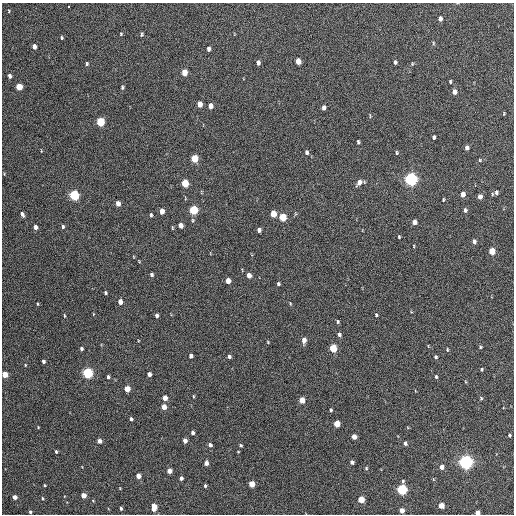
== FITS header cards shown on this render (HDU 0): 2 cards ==
NAXIS1  =                  512 / Axis length
NAXIS2  =                  512 / Axis length

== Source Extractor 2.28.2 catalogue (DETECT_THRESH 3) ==
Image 512 x 512 px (HDU 0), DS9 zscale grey, 1 PNG px = 1 image px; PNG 516 x 516 px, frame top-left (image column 1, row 512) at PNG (2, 3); no overlay
Background 423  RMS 20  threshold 59.7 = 3 sigma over >= 5 px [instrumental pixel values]
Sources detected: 129; all 129 listed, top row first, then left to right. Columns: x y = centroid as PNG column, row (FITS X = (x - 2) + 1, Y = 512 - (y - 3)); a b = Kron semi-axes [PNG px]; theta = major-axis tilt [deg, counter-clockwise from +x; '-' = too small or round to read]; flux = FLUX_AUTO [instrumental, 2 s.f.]
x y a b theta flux
68 6 3 2 - 2300
9 11 4 4 - 1300
440 19 5 4 - 5600
121 34 3 3 - 1100
142 34 6 4 89 1900
62 38 4 3 - 1500
433 43 5 3 - 1400
34 46 4 4 - 7100
208 49 5 3 - 4300
298 61 5 4 - 15000
258 62 5 4 - 4900
395 62 4 3 - 2900
87 64 4 3 - 1800
412 64 5 3 - 1200
184 72 5 4 - 22000
10 76 5 4 - 4300
450 81 4 3 - 1600
19 87 5 4 - 29000
122 87 5 3 - 2200
454 92 5 4 - 6800
200 104 5 4 - 14000
210 106 5 4 - 9700
324 107 5 4 - 5600
504 113 4 3 - 1100
100 122 5 4 - 68000
434 137 4 3 - 2900
358 142 4 3 - 2300
467 148 5 4 - 5600
306 152 5 4 - 3200
397 153 4 3 - 1700
194 159 5 4 - 39000
480 160 3 3 - 1300
411 179 6 5 - 390000
359 182 6 4 62 8100
185 183 5 4 - 40000
496 192 6 5 - 3700
463 194 5 4 - 9100
74 195 5 5 - 120000
480 197 5 4 - 7200
443 200 4 2 - 1300
118 204 5 4 - 8800
193 210 5 4 - 91000
465 210 6 4 -89 2800
162 211 5 4 - 11000
22 214 6 4 -61 4100
273 214 5 4 - 25000
151 215 4 3 - 2100
283 217 5 4 - 47000
192 220 6 5 - 2100
414 222 4 4 - 8800
180 225 5 4 - 8700
63 226 6 4 -80 2400
35 227 5 4 - 5100
259 230 4 4 - 4600
399 237 4 3 - 1400
474 241 5 4 - 3700
414 246 3 2 - 980
492 251 5 4 - 26000
151 275 4 3 - 2900
249 275 5 4 - 11000
228 281 5 4 - 13000
278 284 4 3 - 2400
105 293 4 3 - 1900
120 302 5 4 - 11000
290 303 6 3 -89 1300
37 304 4 3 - 1300
376 315 4 3 - 1700
64 316 6 3 -88 1500
157 316 4 4 - 4200
337 321 4 3 - 2000
339 335 5 4 - 3300
304 340 5 4 - 8500
268 342 4 3 - 1100
480 347 5 4 - 1600
333 348 5 4 - 46000
81 349 4 3 - 2400
447 350 4 3 - 1400
191 356 4 4 - 4800
229 356 4 3 - 3200
435 357 4 3 - 2300
43 361 4 3 - 2800
25 365 4 3 - 1000
481 369 4 3 - 1800
87 373 5 5 - 160000
5 374 4 4 - 21000
149 374 4 3 - 5900
108 377 4 3 - 2600
436 377 4 3 - 2100
127 389 5 4 - 21000
193 396 4 3 - 1100
165 398 4 4 - 12000
481 398 4 4 - 1500
302 400 5 4 - 19000
164 407 4 4 - 12000
331 410 4 3 - 2200
131 419 4 3 - 2300
337 424 5 4 - 27000
38 427 4 2 - 940
192 432 4 3 - 3500
509 435 3 3 - 1900
354 437 4 4 - 12000
185 440 4 4 - 7300
99 441 4 4 - 6900
405 443 4 3 - 3500
210 445 4 4 - 4500
240 445 4 3 - 1800
56 451 4 3 - 1700
352 462 4 4 - 4300
465 462 5 5 - 470000
206 463 4 4 - 7100
442 467 4 4 - 8500
366 468 4 3 - 1500
169 471 4 4 - 11000
138 476 4 4 - 11000
181 478 4 3 - 3300
251 484 4 4 - 21000
45 485 3 2 - 1300
205 486 4 3 - 1900
402 489 5 5 - 160000
83 495 4 4 - 14000
15 497 4 4 - 7100
42 498 4 3 - 1400
361 499 4 4 - 29000
441 505 4 4 - 17000
154 507 7 4 90 16000
121 508 3 3 - 2200
402 510 4 4 - 10000
30 512 3 3 - 2100
477 512 4 4 - 9100
At the frame edge (FLAGS 8, measured only in part): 2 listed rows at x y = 5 374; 477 512